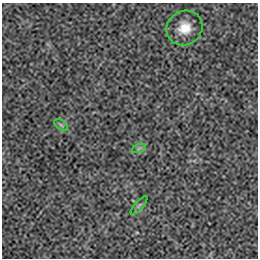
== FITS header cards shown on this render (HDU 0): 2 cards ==
NAXIS1  =                  256 / length of data axis 1
NAXIS2  =                  256 / length of data axis 2

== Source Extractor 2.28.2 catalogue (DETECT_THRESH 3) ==
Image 256 x 256 px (HDU 0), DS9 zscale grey, 1 PNG px = 1 image px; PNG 260 x 260 px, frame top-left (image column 1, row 256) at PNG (2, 3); each listed source drawn as its Kron ellipse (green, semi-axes under 4 px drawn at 4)
Background 9.66e-06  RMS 0.0021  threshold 0.00618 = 3 sigma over >= 5 px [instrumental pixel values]
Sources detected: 4; all 4 listed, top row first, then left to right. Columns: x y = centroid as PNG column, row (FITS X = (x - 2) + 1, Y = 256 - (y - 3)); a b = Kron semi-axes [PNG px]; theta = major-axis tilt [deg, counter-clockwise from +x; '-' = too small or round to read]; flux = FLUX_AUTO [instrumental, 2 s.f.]
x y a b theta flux
184 28 18 17 - 2.6
61 125 8 4 -37 0.28
139 148 7 4 19 0.27
139 205 11 3 49 0.28